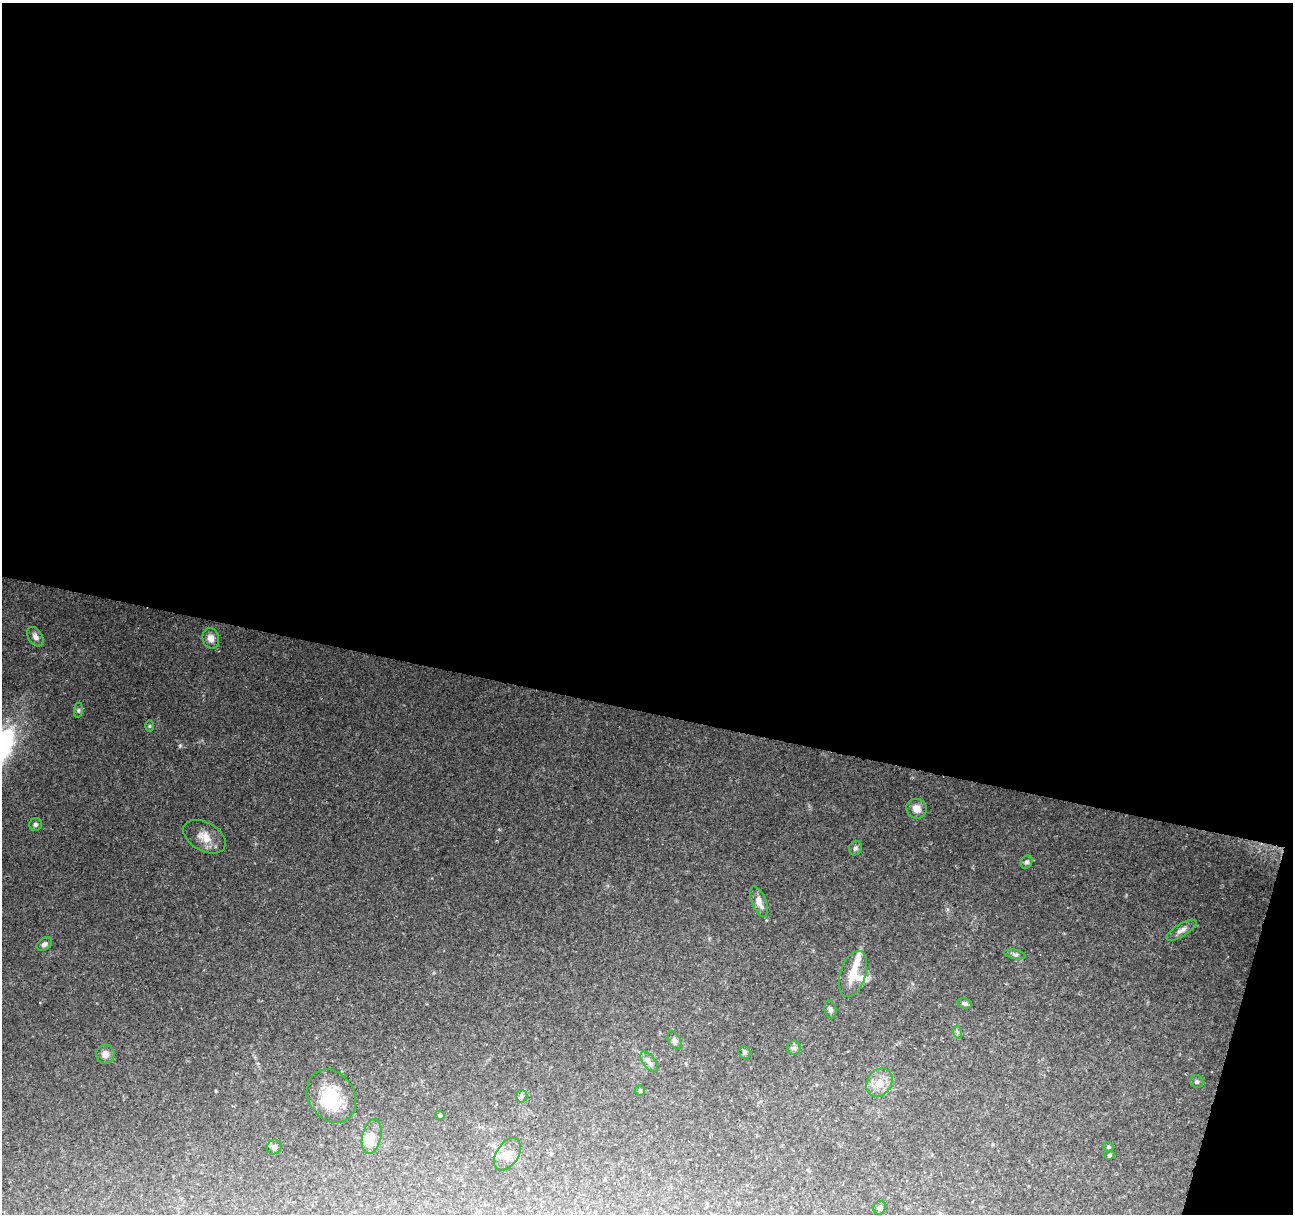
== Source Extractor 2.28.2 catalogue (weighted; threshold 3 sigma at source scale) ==
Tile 4 of 4 x 4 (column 4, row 1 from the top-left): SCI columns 3873-5163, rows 3856-5067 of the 5170 x 5350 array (HDU 1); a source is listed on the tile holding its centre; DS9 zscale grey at full resolution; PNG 1295 x 1216 px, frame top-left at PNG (2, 3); each listed source drawn as its Kron ellipse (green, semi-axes under 4 px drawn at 4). Shown black and unused: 60% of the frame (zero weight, under 2 of 3 exposures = <1% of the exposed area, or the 3 px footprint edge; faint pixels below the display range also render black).
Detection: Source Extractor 2.28.2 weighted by HDU 2 'WHT'; one run over the whole footprint, this tile lists its part. Background 0.0675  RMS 0.0084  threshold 0.0376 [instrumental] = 3 sigma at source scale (4.5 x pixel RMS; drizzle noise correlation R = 1.50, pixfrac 1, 0.0396/0.0396 arcsec/px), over >= 5 px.
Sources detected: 39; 2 inside a brighter object's white glare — neither listed nor drawn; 3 inside a brighter listed object's ellipse — not listed separately; the other 34 listed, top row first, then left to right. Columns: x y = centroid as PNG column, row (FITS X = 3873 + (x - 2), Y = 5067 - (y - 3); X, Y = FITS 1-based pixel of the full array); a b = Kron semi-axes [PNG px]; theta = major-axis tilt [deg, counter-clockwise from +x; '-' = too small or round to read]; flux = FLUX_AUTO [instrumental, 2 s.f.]
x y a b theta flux
35 637 10 7 -58 4
211 638 10 8 -78 5.3
78 710 7 4 82 1.3
150 726 5 3 - 0.94
916 809 10 9 - 7.5
36 824 6 6 - 2.2
204 837 23 14 -29 11
855 848 7 6 - 2.3
1027 862 7 5 62 2.3
759 902 16 7 -67 6.7
1181 930 17 6 31 4.3
44 944 8 6 34 2.5
1015 954 11 4 -13 2
853 974 24 12 72 15
965 1003 7 5 -13 2.2
830 1009 9 6 -77 2.4
957 1032 7 4 -72 1.4
674 1040 10 6 -62 2.4
794 1048 7 6 - 2.2
745 1052 6 6 - 1.7
105 1054 9 9 - 4.8
649 1062 12 6 -53 3.4
1197 1082 7 6 - 1.9
879 1083 15 12 55 10
640 1090 5 5 - 1
332 1096 28 23 -58 30
522 1096 6 6 - 1.9
440 1115 4 4 - 1.4
372 1137 18 9 78 8
274 1147 7 7 - 2.9
1108 1147 6 4 -19 1.1
507 1154 18 11 57 8.4
1110 1155 5 4 - 1.2
880 1208 7 6 - 2.4
Unlisted compact peaks at least as high as the median listed source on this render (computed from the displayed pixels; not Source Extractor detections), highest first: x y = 180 746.